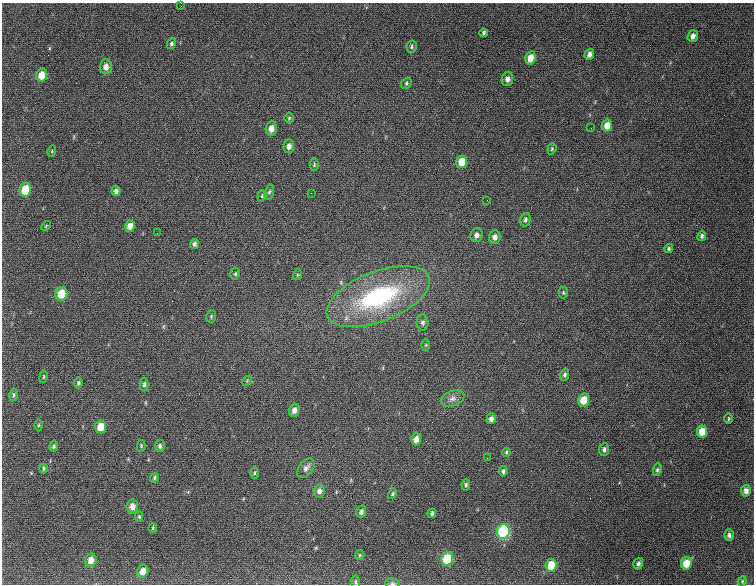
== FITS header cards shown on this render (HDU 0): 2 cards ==
NAXIS1  =                  752
NAXIS2  =                  582

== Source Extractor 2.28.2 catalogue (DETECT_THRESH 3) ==
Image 752 x 582 px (HDU 0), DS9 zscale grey, 1 PNG px = 1 image px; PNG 756 x 586 px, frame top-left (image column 1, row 582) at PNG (2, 3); each listed source drawn as its Kron ellipse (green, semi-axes under 4 px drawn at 4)
Background 1880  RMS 50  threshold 149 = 3 sigma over >= 5 px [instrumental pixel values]
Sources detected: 91; all 91 listed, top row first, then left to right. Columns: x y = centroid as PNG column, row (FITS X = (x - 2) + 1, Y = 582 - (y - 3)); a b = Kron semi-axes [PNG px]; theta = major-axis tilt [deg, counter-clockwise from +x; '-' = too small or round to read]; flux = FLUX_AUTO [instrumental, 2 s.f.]
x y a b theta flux
181 6 2 2 - 26000
484 33 4 3 - 6800
693 36 6 5 - 15000
171 44 6 4 62 6400
412 47 6 5 - 6000
589 54 6 4 71 13000
530 58 7 5 79 32000
106 67 7 6 - 20000
41 75 6 5 - 41000
507 79 7 5 81 16000
406 83 6 5 - 5400
289 118 5 5 - 4500
607 125 6 5 - 31000
271 128 7 5 79 24000
591 128 2 2 - 1500
289 146 7 5 89 16000
552 149 6 4 69 4200
52 151 6 3 73 3400
462 162 6 5 - 48000
314 165 6 4 89 4600
25 190 7 5 76 84000
116 191 5 4 - 11000
269 192 7 4 75 5700
311 193 2 2 - 13000
262 196 6 4 71 3900
487 200 2 2 - 1800
525 220 7 5 78 8700
46 226 5 3 - 3300
130 226 6 5 - 24000
157 233 2 2 - 1800
476 235 7 6 - 13000
702 236 5 4 - 7600
495 237 7 6 - 17000
194 244 5 4 - 9700
669 248 5 4 - 5600
235 274 6 4 76 5400
297 275 5 3 - 3700
563 292 6 4 89 4500
61 294 7 6 - 65000
378 297 54 25 21 450000
211 316 6 5 - 4900
423 323 8 6 89 11000
426 345 6 4 88 3100
565 375 6 4 75 8400
44 377 6 3 80 3500
247 381 5 4 - 4000
78 383 5 4 - 5800
144 384 7 4 89 7600
14 395 6 4 81 5200
452 399 12 7 21 16000
584 400 6 5 - 61000
294 410 6 5 - 17000
491 419 5 4 - 13000
728 419 5 3 - 3700
38 425 6 4 89 3600
101 427 6 5 - 51000
702 431 6 5 - 48000
416 439 6 5 - 23000
54 446 5 4 - 6800
141 446 5 4 - 4600
160 446 6 5 - 7600
604 450 6 5 - 9800
506 452 5 3 - 4300
487 458 2 2 - 3200
43 468 5 3 - 4500
306 468 11 7 53 15000
657 470 6 4 79 5800
503 471 5 4 - 7600
255 473 6 4 88 4100
154 478 5 3 - 4800
466 485 6 4 81 6700
319 491 6 5 - 14000
746 491 6 5 - 16000
393 494 5 4 - 5000
132 506 7 5 82 22000
361 512 6 5 - 11000
432 513 5 3 - 7000
139 517 5 4 - 4700
153 528 4 3 - 3700
503 531 7 6 - 300000
729 535 6 4 -90 9100
360 555 5 4 - 3900
447 559 6 5 - 130000
91 560 7 6 - 26000
686 563 6 5 - 52000
638 564 6 4 72 9300
551 565 6 5 - 74000
143 571 6 5 - 30000
742 581 5 4 - 4300
355 582 6 4 -85 6000
392 583 7 5 -5 6700
At the frame edge (FLAGS 8, measured only in part): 2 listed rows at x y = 355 582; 392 583